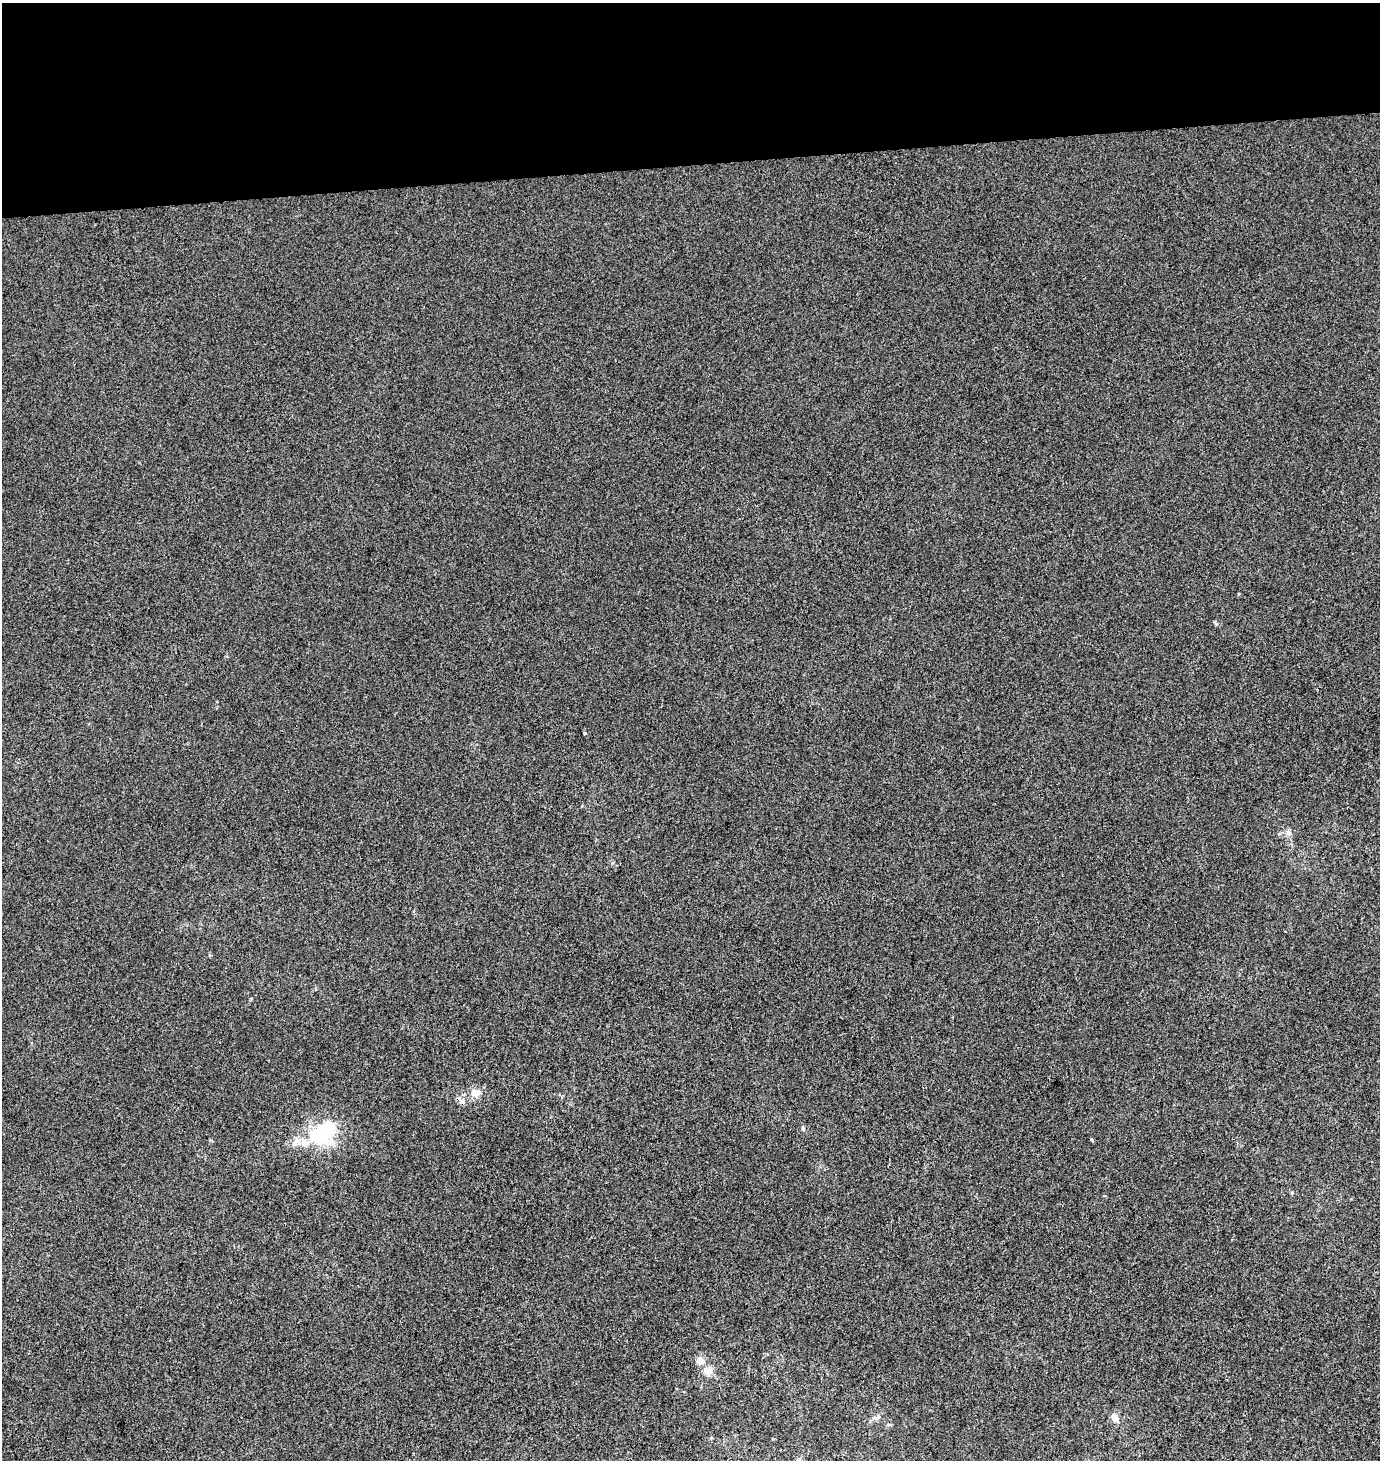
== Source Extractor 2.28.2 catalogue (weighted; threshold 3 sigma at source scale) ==
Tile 2 of 3 x 3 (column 2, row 1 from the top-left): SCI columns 1415-2792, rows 2972-4429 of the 4171 x 4484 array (HDU 1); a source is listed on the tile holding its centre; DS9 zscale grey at full resolution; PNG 1382 x 1462 px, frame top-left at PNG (2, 3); no overlay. Shown black and unused: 11% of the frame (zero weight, under 3 of 4 exposures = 5% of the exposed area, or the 3 px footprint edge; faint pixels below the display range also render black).
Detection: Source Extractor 2.28.2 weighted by HDU 2 'WHT'; one run over the whole footprint, this tile lists its part. Background -5.85e-04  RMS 0.0047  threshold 0.0212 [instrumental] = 3 sigma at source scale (4.5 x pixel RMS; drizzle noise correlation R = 1.50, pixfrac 1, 0.0396/0.0396 arcsec/px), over >= 5 px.
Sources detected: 11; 1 inside a brighter object's white glare — not listed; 1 inside a brighter listed object's ellipse — not listed separately; the other 9 listed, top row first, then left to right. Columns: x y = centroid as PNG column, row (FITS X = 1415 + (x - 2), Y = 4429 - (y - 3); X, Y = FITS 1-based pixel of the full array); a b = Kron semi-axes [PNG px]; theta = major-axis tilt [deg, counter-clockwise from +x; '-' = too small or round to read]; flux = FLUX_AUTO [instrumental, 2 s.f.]
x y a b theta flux
585 733 4 3 - 0.49
1289 833 8 7 - 1.8
475 1093 14 12 -20 4.8
462 1102 8 7 - 1.9
803 1128 7 5 -69 0.76
319 1134 29 25 -64 29
700 1360 10 8 -30 3.4
708 1371 12 9 17 3.5
1114 1418 10 7 -55 3.6